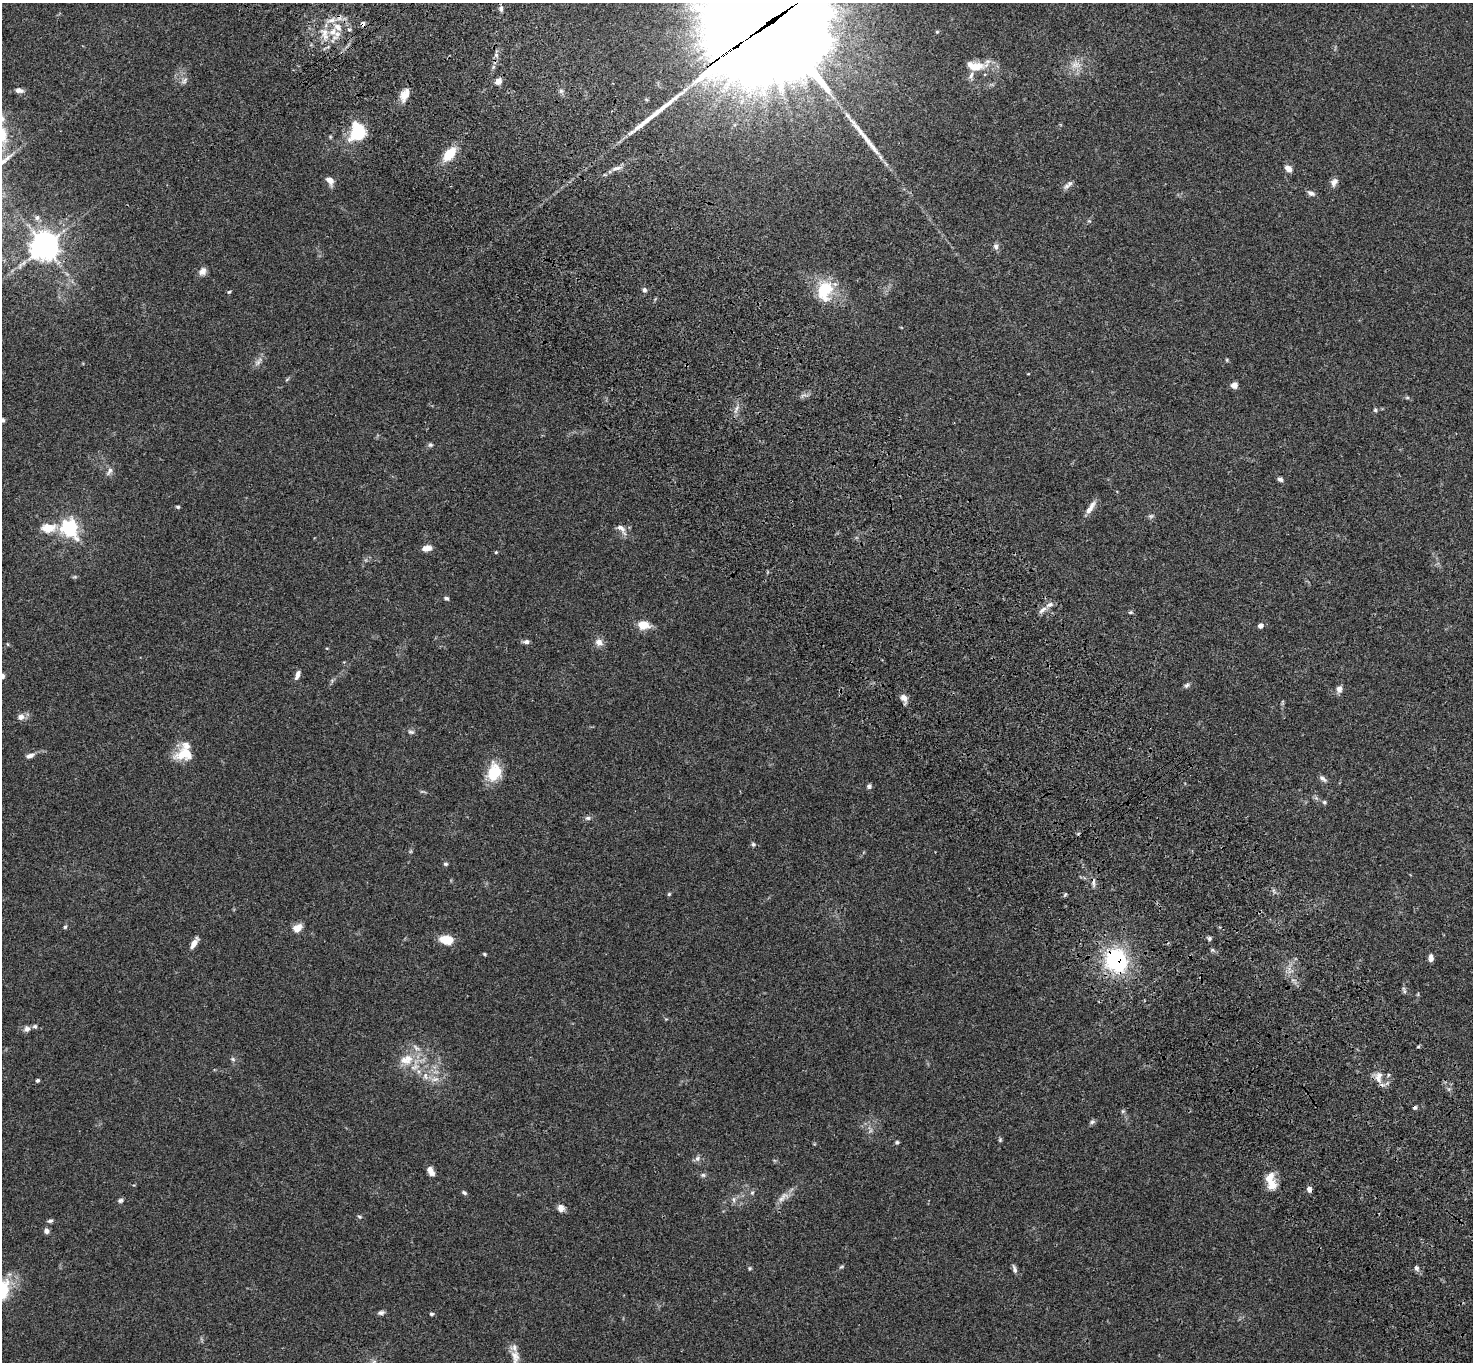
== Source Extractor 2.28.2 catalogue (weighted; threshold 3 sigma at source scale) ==
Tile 6 of 4 x 4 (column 2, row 2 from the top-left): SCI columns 1574-3044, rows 2960-4319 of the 6091 x 6060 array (HDU 1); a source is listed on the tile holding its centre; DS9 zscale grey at full resolution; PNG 1475 x 1364 px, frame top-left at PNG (2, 3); no overlay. Shown black and unused: <1% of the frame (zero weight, under 3 of 4 exposures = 6% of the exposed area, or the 3 px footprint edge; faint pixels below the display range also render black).
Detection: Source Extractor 2.28.2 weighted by HDU 2 'WHT'; one run over the whole footprint, this tile lists its part. Background 0.0792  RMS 0.0059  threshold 0.0263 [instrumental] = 3 sigma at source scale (4.5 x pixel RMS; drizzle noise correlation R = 1.50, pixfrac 1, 0.05/0.05 arcsec/px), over >= 5 px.
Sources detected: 135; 3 too faint to see at this stretch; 3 cosmic-ray / hot-pixel residue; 3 long thin detections or spike segments (spike, bleed or trail) — not listed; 10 inside a brighter listed object's ellipse — not listed separately; the other 116 listed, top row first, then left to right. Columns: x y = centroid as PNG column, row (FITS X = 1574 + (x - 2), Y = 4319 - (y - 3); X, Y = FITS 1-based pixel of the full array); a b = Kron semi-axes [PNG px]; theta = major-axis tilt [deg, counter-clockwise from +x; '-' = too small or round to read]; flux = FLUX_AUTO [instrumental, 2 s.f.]
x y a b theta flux
501 9 8 5 -82 1.7
774 20 70 34 35 26000
363 24 8 6 -75 1.6
337 27 13 8 -40 5
349 29 6 4 -1 0.77
325 33 14 12 -52 7.7
496 55 6 5 - 1.3
1076 64 15 10 4 6
976 66 29 12 3 12
184 81 11 6 57 2
498 81 8 7 - 3
19 90 10 6 -10 2.6
561 91 6 5 - 1.3
405 95 16 9 63 6.5
357 131 15 11 78 38
449 154 12 7 50 19
616 168 16 5 16 2.9
1288 169 9 6 -42 3.6
330 180 10 7 -53 4.2
1334 182 12 8 62 2.8
1070 183 8 7 - 2
1311 193 10 6 -23 2.2
37 218 7 7 - 1.8
44 246 9 9 - 620
996 246 9 7 -77 2
202 271 10 8 58 3.2
644 290 5 5 - 1.5
825 290 28 19 80 21
229 292 5 4 - 0.72
1227 360 6 3 -72 0.63
258 362 15 7 54 2.9
1234 385 7 7 - 2.9
1407 398 6 4 0 0.79
736 409 14 5 65 2.7
1375 410 5 4 - 0.9
430 445 7 6 - 1.2
109 471 14 6 56 2.3
1280 479 6 5 - 1.6
178 507 5 4 - 0.88
1090 508 21 6 55 4.4
1151 516 8 5 24 1.2
48 528 21 11 3 9.5
69 528 7 6 - 230
621 529 19 7 -49 3.6
427 548 11 6 12 4.1
496 552 4 4 - 0.65
446 598 6 4 -26 1.1
1043 610 14 5 38 2.6
1130 612 6 4 2 0.84
644 625 14 9 -3 7.8
1260 626 5 4 - 3.3
526 642 7 5 8 1.7
599 642 10 9 - 3.7
7 644 5 3 - 0.52
297 675 12 5 73 2.5
2 676 5 4 - 2
1187 685 7 6 - 1.3
1339 689 9 7 77 2.8
904 698 11 8 -62 3.4
21 717 10 9 - 3.1
411 732 9 5 -8 1.4
185 754 23 14 8 13
30 756 12 6 22 2.5
494 772 20 15 72 18
1323 779 12 5 -39 2
869 786 7 6 - 1.3
1324 802 6 5 - 1.1
588 818 8 6 0 1.5
753 844 6 5 - 1.1
445 864 5 5 - 1.1
669 894 5 4 - 0.69
1065 894 5 4 - 0.76
65 927 5 5 - 0.85
297 928 11 8 33 5.7
1209 938 6 5 - 1.1
447 940 10 7 -9 16
194 943 14 5 58 4.4
484 954 5 3 - 0.71
1431 958 8 5 -87 2.7
1116 960 22 20 -63 61
1404 991 7 4 -90 1
35 1026 7 5 13 1.2
27 1029 8 7 - 2.4
1418 1047 5 3 - 0.64
233 1059 7 5 -23 1.2
404 1060 21 11 -20 8.7
1379 1075 10 9 - 4.3
425 1076 11 6 -89 3
435 1079 14 6 12 3.7
37 1080 4 4 - 1.3
1123 1111 6 4 44 0.82
1092 1122 7 5 44 1.3
1000 1140 6 5 - 0.82
897 1142 5 5 - 0.92
697 1158 7 7 - 1.9
430 1171 10 6 -60 4.1
703 1175 6 5 - 1.2
1271 1185 13 12 - 7.6
1309 1189 6 5 - 2.5
464 1193 7 4 -37 1
752 1193 5 5 - 0.95
783 1197 19 8 40 4.6
120 1200 7 5 17 1.3
734 1200 9 4 -89 1.4
561 1208 9 8 - 3.3
359 1217 6 4 -22 0.88
50 1221 7 5 3 1.2
46 1231 6 6 - 2.4
841 1267 8 4 35 0.88
749 1268 5 4 - 0.74
1416 1268 7 5 -65 1.8
1014 1269 11 5 -73 1.9
2 1290 33 21 77 24
381 1313 8 5 15 1.6
431 1314 6 4 12 0.9
515 1357 21 11 -84 6.3
Overlapping masked pixels (flux is a lower limit): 4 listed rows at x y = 774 20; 363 24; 357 131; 1116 960
Isophote crosses this tile's border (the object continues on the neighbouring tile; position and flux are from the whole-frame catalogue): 4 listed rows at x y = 774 20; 2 676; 2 1290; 515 1357